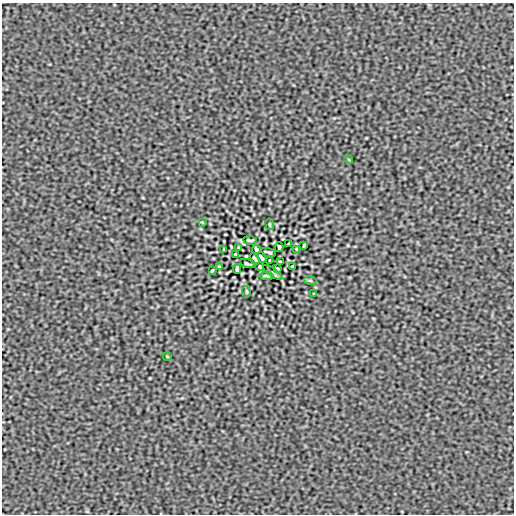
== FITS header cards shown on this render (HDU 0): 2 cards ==
NAXIS1  =                  512
NAXIS2  =                  512

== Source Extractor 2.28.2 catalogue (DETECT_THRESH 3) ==
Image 512 x 512 px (HDU 0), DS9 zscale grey, 1 PNG px = 1 image px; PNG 516 x 516 px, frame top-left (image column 1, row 512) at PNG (2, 3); each listed source drawn as its Kron ellipse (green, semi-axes under 4 px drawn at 4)
Background 8.99e-10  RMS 2.2e-06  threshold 6.46e-06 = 3 sigma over >= 5 px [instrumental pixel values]
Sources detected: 30; all 30 listed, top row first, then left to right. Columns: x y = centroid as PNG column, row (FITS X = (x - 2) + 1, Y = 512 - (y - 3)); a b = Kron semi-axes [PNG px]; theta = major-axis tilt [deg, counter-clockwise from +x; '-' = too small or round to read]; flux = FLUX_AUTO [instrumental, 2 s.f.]
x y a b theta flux
349 160 4 2 - 1.0e-04
202 222 3 2 - 1.1e-04
270 224 6 3 -81 1.4e-04
250 240 7 2 -4 2.2e-04
289 243 3 2 - 1.1e-04
304 245 3 2 - 1.5e-04
279 247 5 3 - 2.2e-04
239 248 4 2 - 1.2e-04
256 249 4 3 - 1.8e-04
297 249 3 2 - 1.3e-04
224 250 3 2 - 1.3e-04
269 252 7 2 -17 1.8e-04
236 254 3 2 - 1.5e-04
261 257 6 3 -58 2.5e-04
255 259 6 3 -58 2.5e-04
270 260 3 2 - 1.1e-04
280 262 3 2 - 1.5e-04
247 264 7 2 -17 1.8e-04
292 266 3 2 - 1.3e-04
219 267 3 2 - 1.3e-04
260 267 4 3 - 1.8e-04
277 268 4 2 - 1.2e-04
237 269 5 3 - 2.2e-04
212 271 3 2 - 1.5e-04
273 272 11 2 -35 2.1e-04
266 276 7 2 -4 2.2e-04
310 280 6 4 -19 1.7e-04
246 292 6 3 -81 1.4e-04
314 294 3 2 - 1.1e-04
167 356 4 2 - 1.0e-04